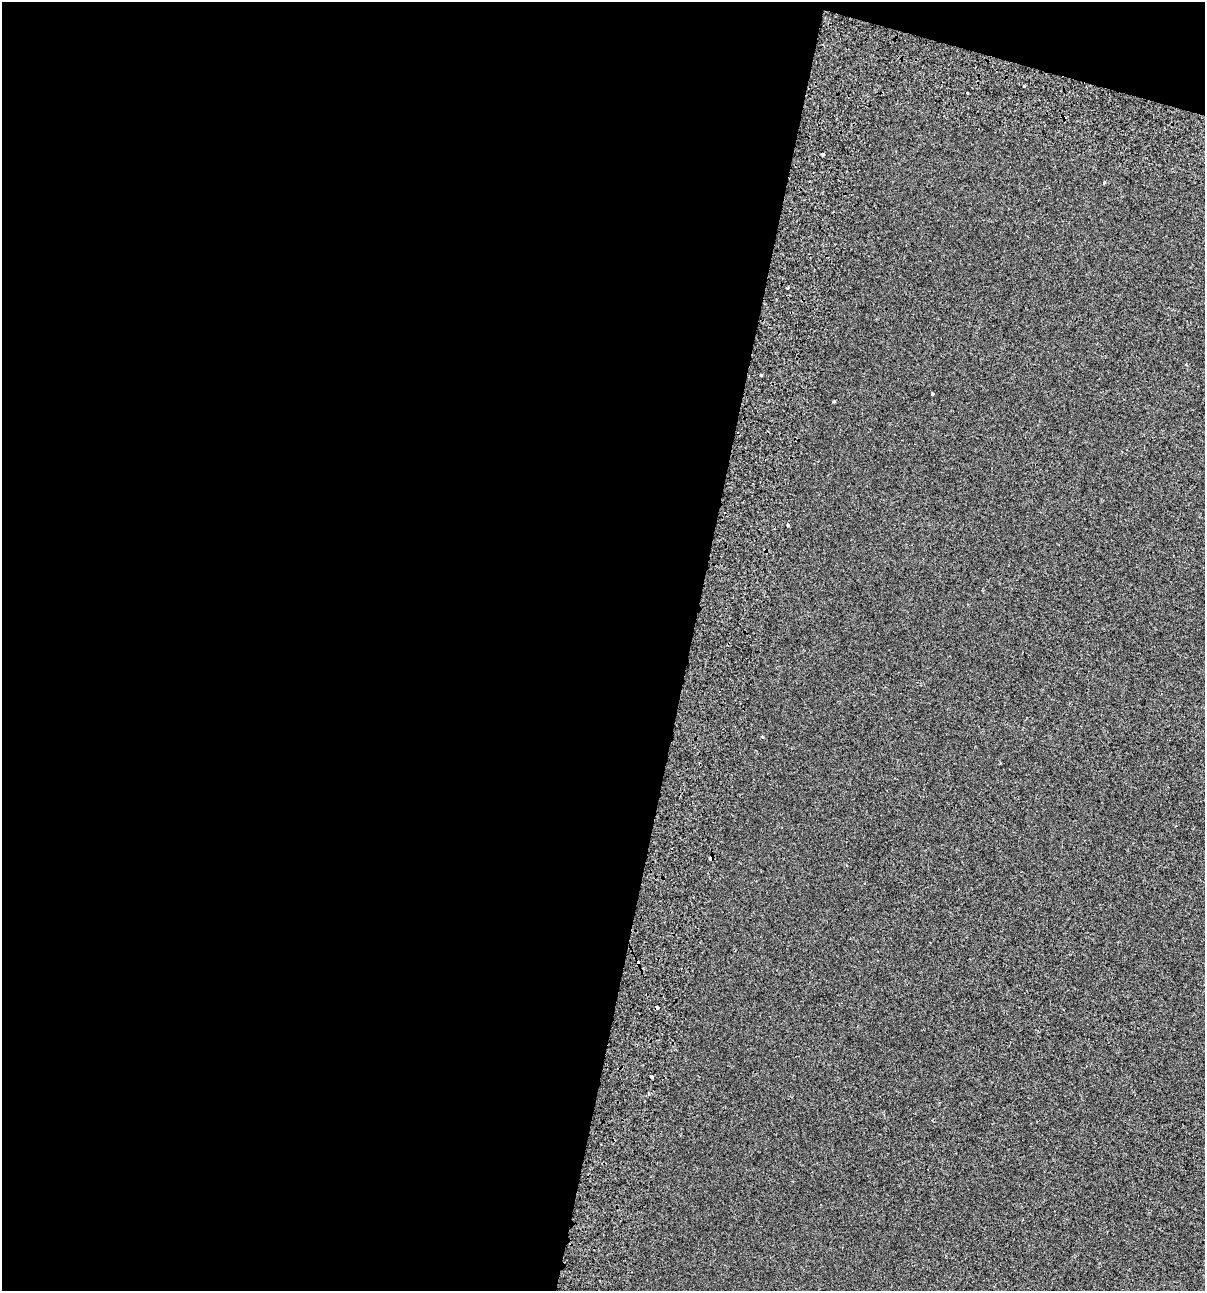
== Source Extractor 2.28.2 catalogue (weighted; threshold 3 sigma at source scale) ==
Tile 1 of 4 x 4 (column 1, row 1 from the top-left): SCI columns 390-1592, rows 3957-5245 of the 5531 x 5345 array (HDU 1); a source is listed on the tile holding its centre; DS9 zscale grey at full resolution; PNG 1207 x 1293 px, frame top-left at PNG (2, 2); no overlay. Shown black and unused: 59% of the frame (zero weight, under 2 of 3 exposures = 7% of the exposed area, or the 3 px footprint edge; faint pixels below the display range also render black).
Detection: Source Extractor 2.28.2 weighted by HDU 2 'WHT'; one run over the whole footprint, this tile lists its part. Background -4.89e-04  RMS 0.0045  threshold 0.0203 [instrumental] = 3 sigma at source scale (4.5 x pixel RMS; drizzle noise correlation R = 1.50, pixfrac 1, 0.0396/0.0396 arcsec/px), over >= 5 px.
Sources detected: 12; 3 cosmic-ray / hot-pixel residue — not listed; the other 9 listed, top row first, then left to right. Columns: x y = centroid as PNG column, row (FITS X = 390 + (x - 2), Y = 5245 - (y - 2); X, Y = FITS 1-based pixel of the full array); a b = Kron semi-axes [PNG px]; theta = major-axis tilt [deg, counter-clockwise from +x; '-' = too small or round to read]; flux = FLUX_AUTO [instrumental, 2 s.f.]
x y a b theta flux
1024 86 3 3 - 0.71
967 93 3 3 - 0.94
822 154 4 3 - 1.4
1104 183 3 3 - 0.57
788 288 3 2 - 0.46
762 375 3 3 - 0.87
932 394 4 2 - 0.63
788 525 4 3 - 1.8
651 1077 3 3 - 0.82